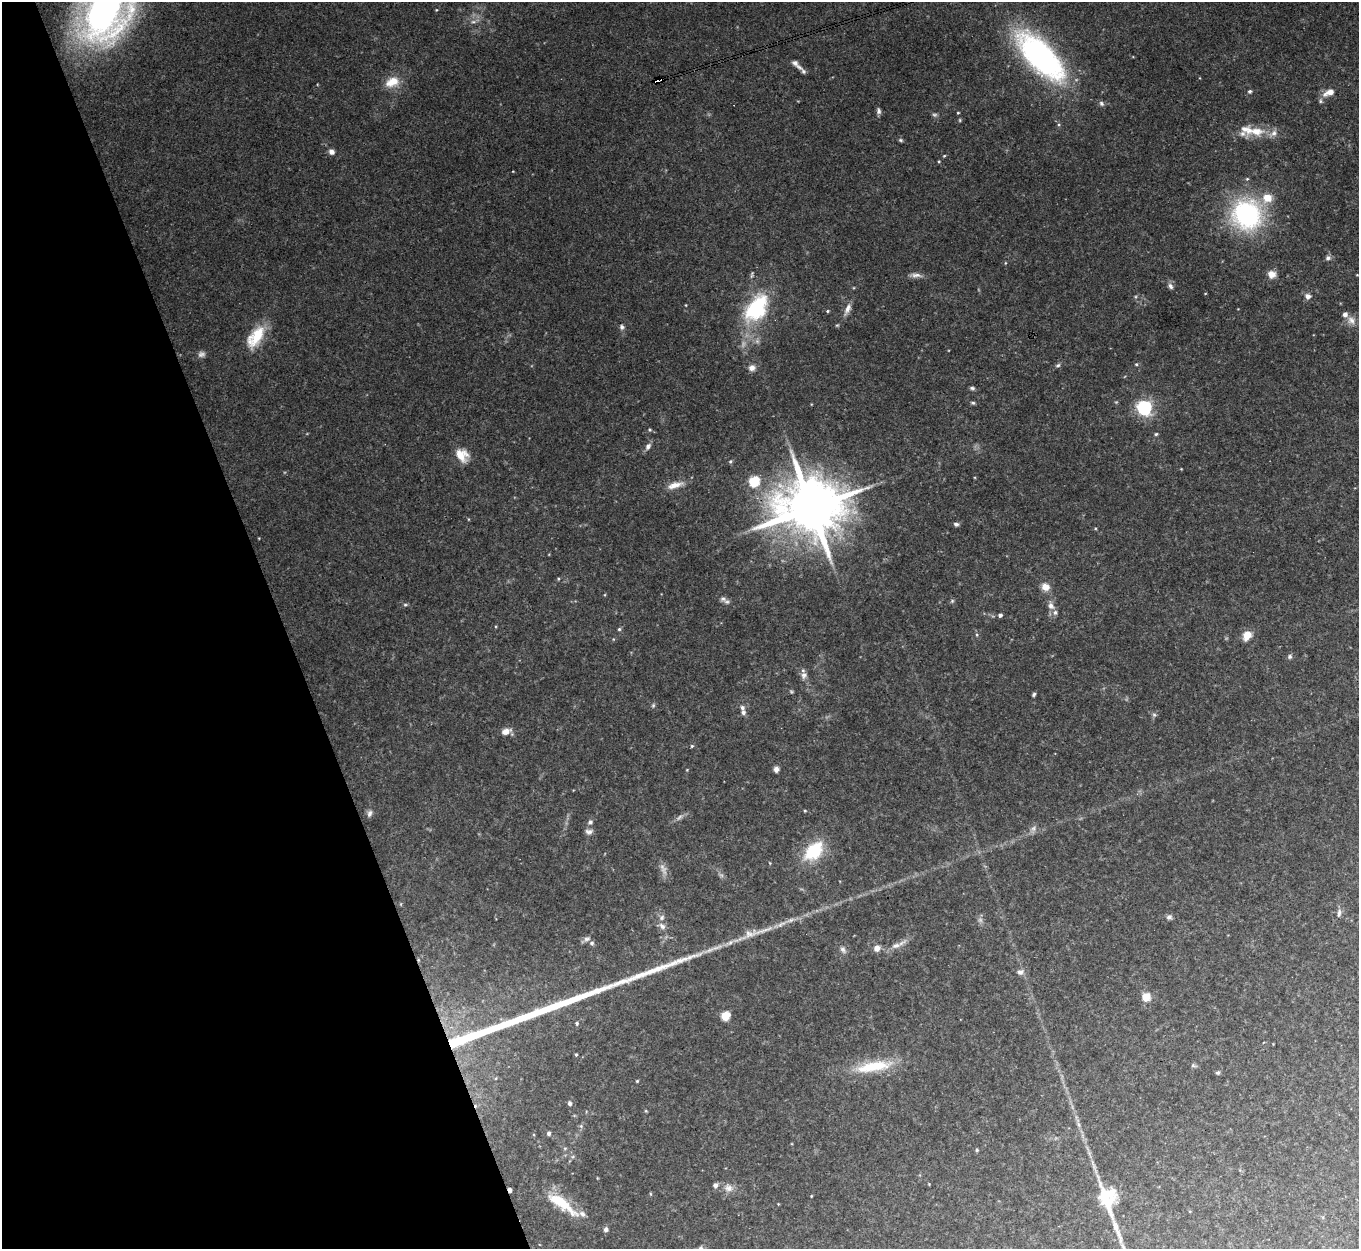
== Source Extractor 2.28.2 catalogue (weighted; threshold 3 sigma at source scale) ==
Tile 5 of 4 x 4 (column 1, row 2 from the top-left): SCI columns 1-1357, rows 2645-3891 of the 5431 x 5414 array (HDU 1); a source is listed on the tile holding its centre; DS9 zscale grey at full resolution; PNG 1361 x 1251 px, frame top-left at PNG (2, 2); no overlay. Shown black and unused: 21% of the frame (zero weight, under 3 of 4 exposures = <1% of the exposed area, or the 3 px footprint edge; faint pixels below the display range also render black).
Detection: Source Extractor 2.28.2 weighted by HDU 2 'WHT'; one run over the whole footprint, this tile lists its part. Background 0.0749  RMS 0.0065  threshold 0.0291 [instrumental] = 3 sigma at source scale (4.5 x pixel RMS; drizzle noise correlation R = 1.50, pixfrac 1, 0.05/0.05 arcsec/px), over >= 5 px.
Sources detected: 130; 8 too faint to see at this stretch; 3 long thin detections or spike segments (spike, bleed or trail) — not listed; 14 inside a brighter listed object's ellipse — not listed separately; the other 105 listed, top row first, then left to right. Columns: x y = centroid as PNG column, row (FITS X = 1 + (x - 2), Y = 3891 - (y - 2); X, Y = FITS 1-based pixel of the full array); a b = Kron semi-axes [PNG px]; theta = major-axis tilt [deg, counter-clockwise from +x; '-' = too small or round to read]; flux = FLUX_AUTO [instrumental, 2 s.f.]
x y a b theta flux
105 11 51 35 67 330
473 22 8 4 1 1.8
1040 56 47 20 -47 200
799 67 12 6 -28 2.4
659 80 6 4 20 72
392 82 20 12 22 11
1250 91 5 5 - 1.1
1329 93 16 8 23 5.9
1101 103 8 6 -47 1.6
879 111 8 6 -85 1.8
958 113 3 3 - 0.61
960 120 5 3 - 0.66
1256 131 26 14 9 14
900 140 6 4 -27 0.99
331 152 8 7 - 2.6
944 156 4 4 - 0.63
939 161 4 3 - 0.63
1267 198 12 11 - 11
1247 215 26 25 - 110
1328 258 7 7 - 1.9
1005 263 5 3 - 0.49
752 274 10 4 78 1.2
1272 274 10 9 - 4.9
916 275 16 5 -4 3.2
1170 286 8 6 -64 2.2
1205 293 4 2 - 0.45
1308 296 7 7 - 3.1
686 305 4 3 - 0.46
756 308 43 26 57 53
847 309 18 7 65 4.1
827 311 4 4 - 0.75
1351 320 12 9 -54 4.5
622 327 7 6 - 1.8
256 337 29 14 56 21
1136 364 5 4 - 0.82
1058 365 7 4 19 1.3
752 368 8 8 - 3.3
972 388 7 4 -10 1.3
973 403 6 4 -14 1
1144 408 6 6 - 190
650 430 5 3 - 0.73
1156 434 5 4 - 0.83
648 446 11 7 58 2.6
462 455 17 14 -48 10
730 462 5 3 - 0.86
754 481 6 5 - 49
675 485 24 8 16 7
812 507 19 15 11 5800
956 524 6 5 - 1.6
558 579 5 3 - 0.62
1046 587 11 9 -25 5.3
723 599 10 8 -18 2.5
952 601 6 5 - 0.98
405 605 6 4 0 0.92
1051 606 12 8 -67 3.9
1000 615 5 4 - 1.8
619 629 5 4 - 1
977 635 5 3 - 0.82
1247 635 9 7 56 9.6
1290 656 7 6 - 1.5
804 675 10 8 82 3.1
1034 694 5 4 - 1.1
653 705 6 5 - 1.1
743 712 6 6 - 2.1
1154 715 6 5 - 1.2
506 731 12 7 20 4.7
692 746 5 4 - 0.81
776 769 6 6 - 2.5
805 811 4 3 - 0.61
369 813 11 6 68 2.4
590 822 7 6 - 1.7
589 832 10 7 3 2.5
814 851 20 13 45 35
1339 913 12 5 80 2.4
662 917 8 7 - 2.3
1169 917 8 7 - 1.9
662 926 11 7 -41 3.1
763 930 43 5 20 12
587 939 10 6 8 2
896 946 14 7 16 4.6
877 948 7 6 - 4.6
843 950 10 7 -54 2.3
1020 972 9 7 14 2.8
1146 997 8 8 - 8.3
725 1016 5 5 - 28
577 1023 5 4 - 1.1
576 1055 4 3 - 0.76
1193 1065 7 5 -17 1.2
873 1066 53 13 10 28
1218 1073 5 5 - 1.3
637 1081 3 3 - 0.72
570 1103 5 4 - 1.8
1079 1124 9 4 -71 1.8
581 1126 5 4 - 0.95
549 1133 5 4 - 1.7
565 1148 5 3 - 0.73
977 1150 4 4 - 1
715 1185 5 5 - 2.5
728 1188 12 10 -34 4.7
510 1190 5 3 - 2.6
650 1194 5 3 - 0.61
811 1196 4 3 - 0.5
1106 1198 40 17 -72 24
561 1203 41 11 -36 27
606 1229 6 6 - 1.8
Overlapping masked pixels (flux is a lower limit): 2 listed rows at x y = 659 80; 510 1190
Isophote crosses this tile's border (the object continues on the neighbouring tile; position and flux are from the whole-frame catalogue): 1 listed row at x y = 105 11